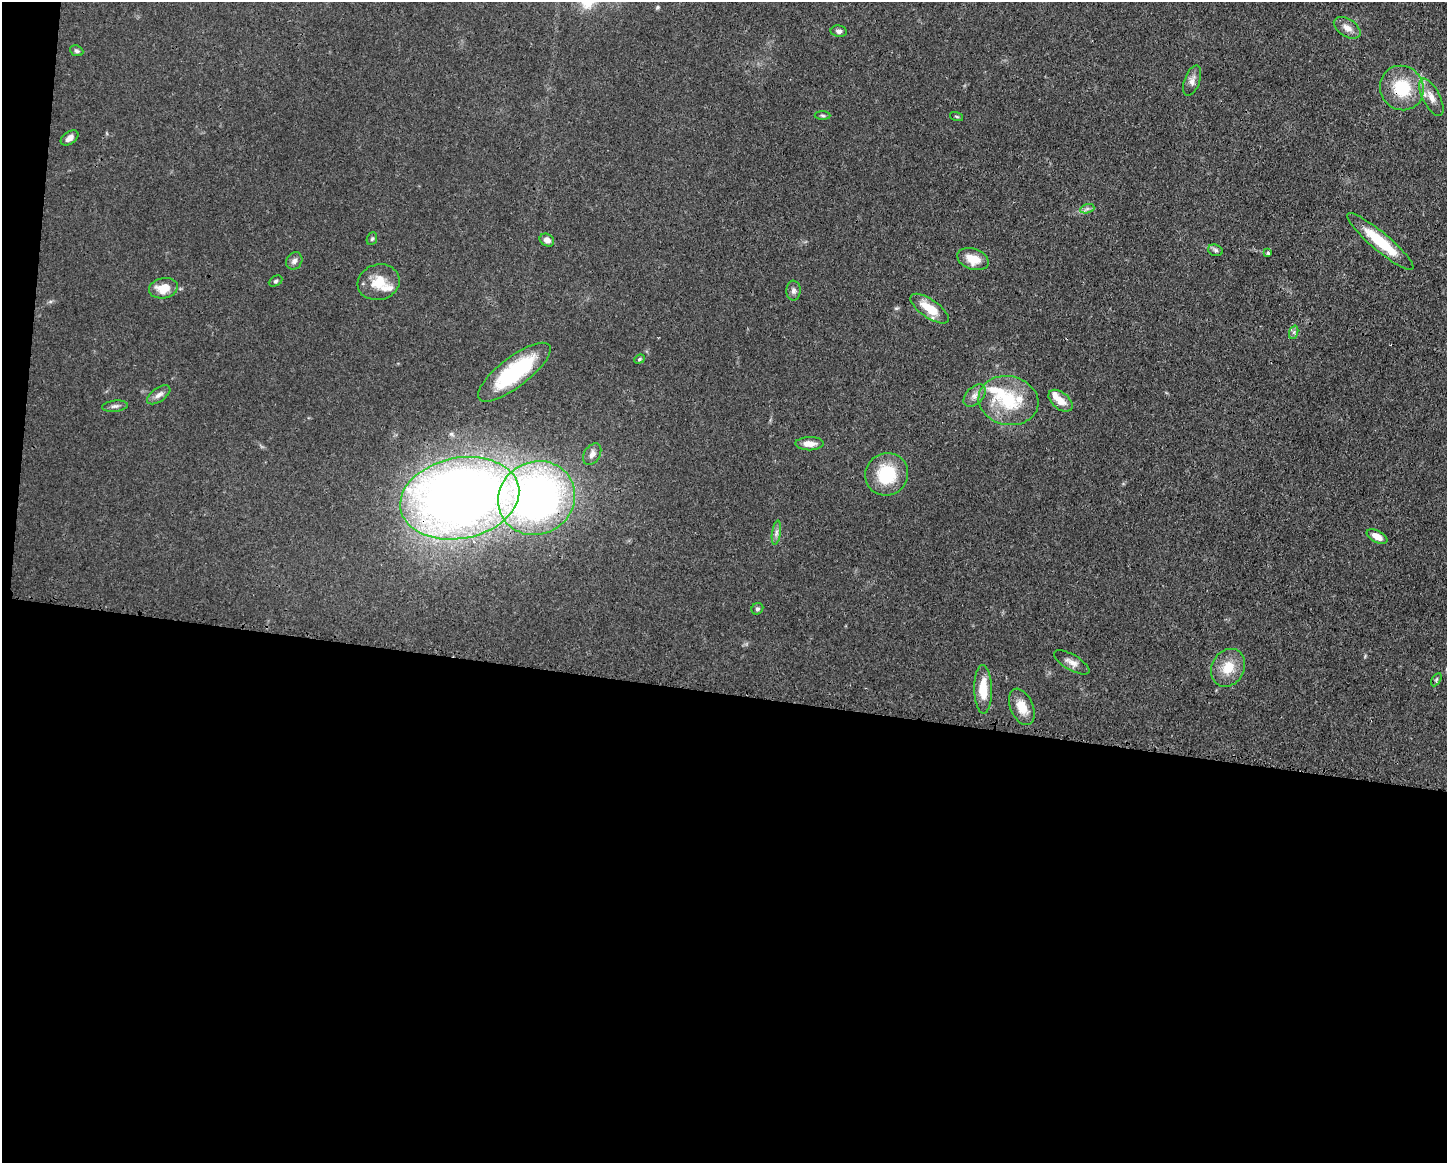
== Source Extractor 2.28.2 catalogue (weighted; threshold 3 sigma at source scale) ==
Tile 10 of 3 x 4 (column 1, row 4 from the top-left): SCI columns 113-1557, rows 5-1165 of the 4670 x 4656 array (HDU 1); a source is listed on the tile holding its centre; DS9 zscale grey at full resolution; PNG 1449 x 1165 px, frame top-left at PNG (2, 2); each listed source drawn as its Kron ellipse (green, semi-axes under 4 px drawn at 4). Shown black and unused: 42% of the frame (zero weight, under 3 of 4 exposures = <1% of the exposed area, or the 3 px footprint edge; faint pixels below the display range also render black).
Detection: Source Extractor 2.28.2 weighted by HDU 2 'WHT'; one run over the whole footprint, this tile lists its part. Background 0.0604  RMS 0.0042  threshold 0.0189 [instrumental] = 3 sigma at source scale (4.5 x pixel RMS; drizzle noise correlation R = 1.50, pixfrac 1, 0.05/0.05 arcsec/px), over >= 5 px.
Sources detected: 48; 1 cosmic-ray / hot-pixel residue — neither listed nor drawn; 4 inside a brighter listed object's ellipse — not listed separately; the other 43 listed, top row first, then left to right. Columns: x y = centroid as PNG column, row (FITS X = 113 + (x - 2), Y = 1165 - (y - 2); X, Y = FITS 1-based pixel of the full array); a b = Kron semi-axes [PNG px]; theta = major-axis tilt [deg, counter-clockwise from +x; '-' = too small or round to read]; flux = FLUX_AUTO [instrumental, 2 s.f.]
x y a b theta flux
1347 28 15 8 -31 3.2
839 31 8 5 -9 1.4
77 51 7 5 -22 0.94
1192 81 16 7 70 2.6
1402 88 23 21 -52 19
1431 97 20 8 -63 4.6
823 116 8 4 -2 0.67
957 117 7 3 -19 0.49
69 138 10 6 36 2.4
1087 209 7 4 19 1.1
372 239 6 5 - 0.69
547 240 7 6 - 2.3
1380 242 42 9 -40 17
1215 250 7 5 -18 1
1268 253 4 4 - 0.59
973 259 16 10 -19 7.5
294 261 9 7 55 1.7
276 281 7 5 27 0.83
379 282 21 17 15 9.9
163 288 15 10 11 7.6
793 291 10 7 88 1.6
929 309 22 9 -35 9.8
1294 332 7 4 71 1
639 359 5 4 - 0.59
514 372 44 15 37 37
159 395 13 7 35 2.2
975 395 13 8 45 2.9
1008 401 30 24 -12 23
1060 401 14 8 -39 5.2
115 406 13 5 6 1.4
809 444 14 6 1 3.9
592 454 12 8 57 2.5
887 474 22 21 - 19
460 498 60 40 11 500
537 498 39 36 29 210
776 533 12 4 81 1.6
1377 536 11 5 -27 3.5
757 609 6 5 - 0.86
1072 662 20 7 -30 3
1228 668 20 16 60 9.1
1436 680 7 4 59 0.62
983 689 24 9 -89 9.2
1022 707 19 11 -67 7.3
Overlapping masked pixels (flux is a lower limit): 3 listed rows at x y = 1402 88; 460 498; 537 498